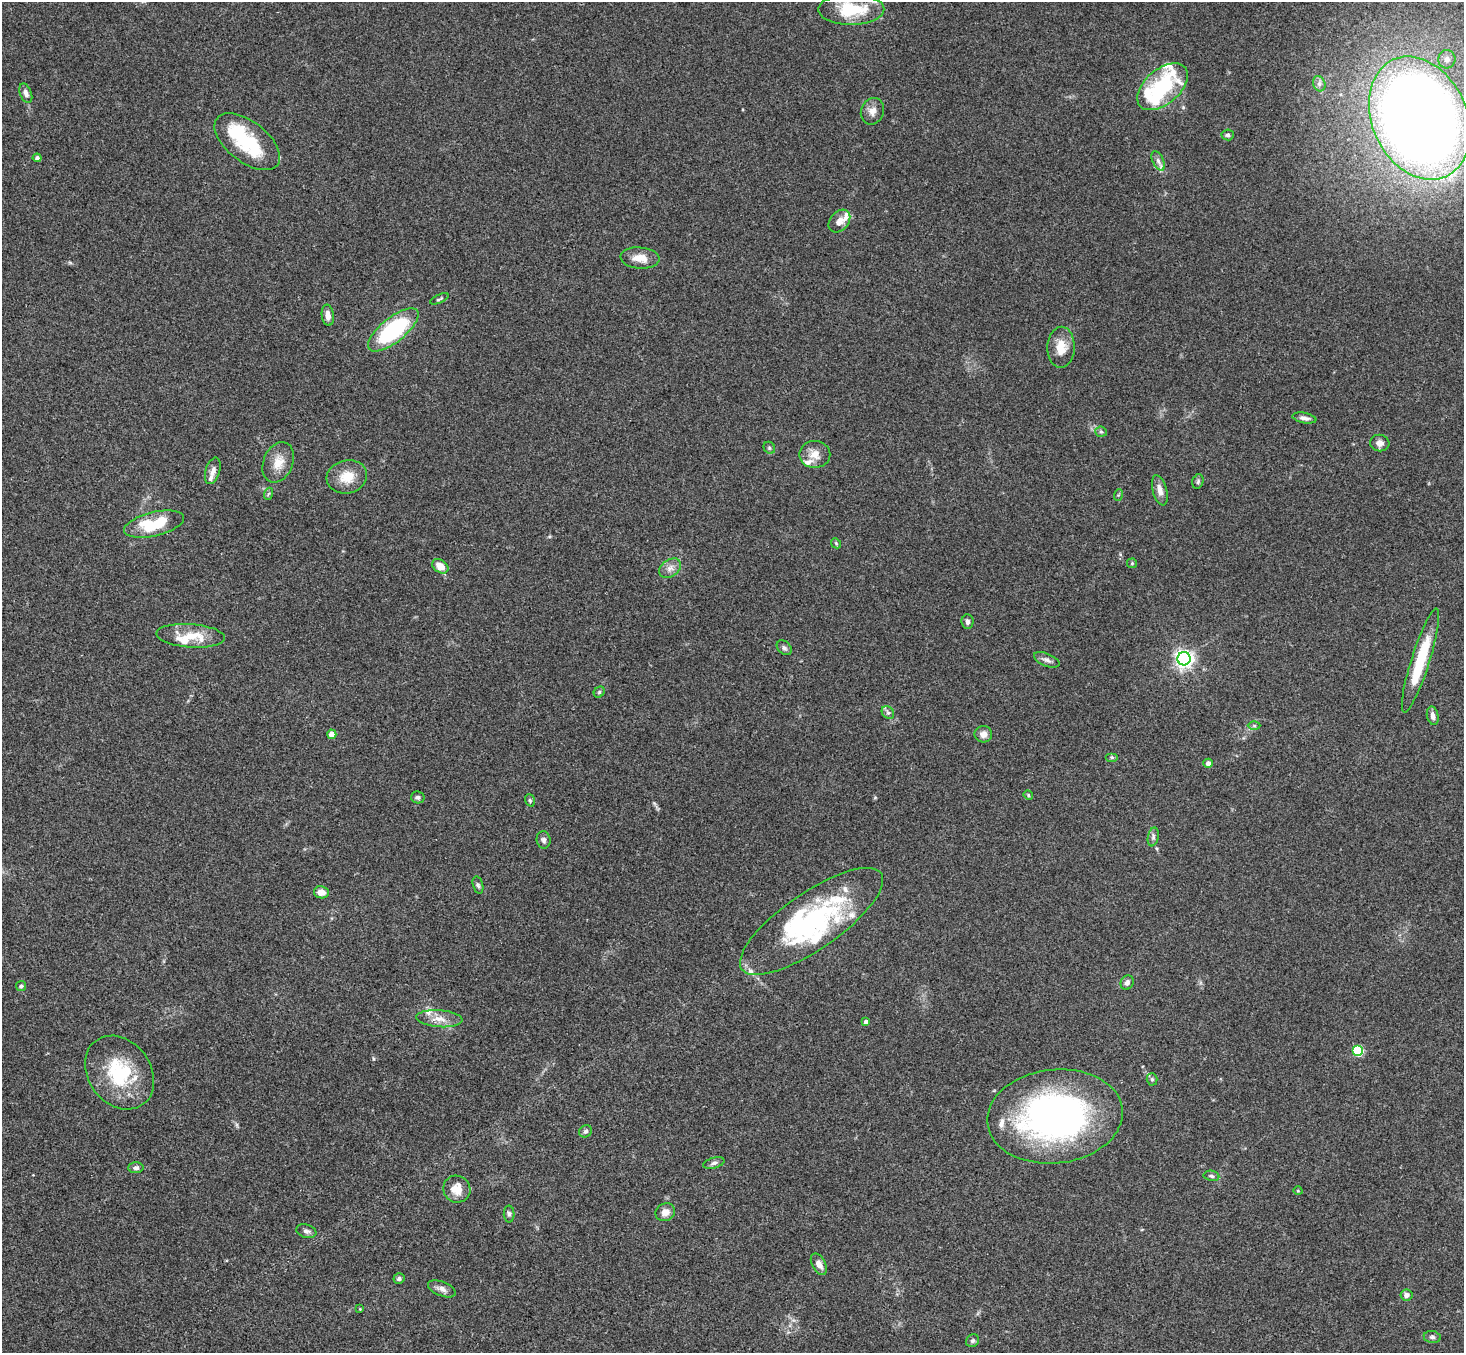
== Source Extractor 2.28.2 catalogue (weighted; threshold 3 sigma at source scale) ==
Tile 7 of 4 x 4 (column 3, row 2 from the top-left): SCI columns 2975-4436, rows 3033-4383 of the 5947 x 5928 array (HDU 1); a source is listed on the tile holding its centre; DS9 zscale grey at full resolution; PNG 1466 x 1355 px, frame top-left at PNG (2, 2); each listed source drawn as its Kron ellipse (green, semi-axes under 4 px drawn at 4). Shown black and unused: <1% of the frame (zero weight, under 3 of 4 exposures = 6% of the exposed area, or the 3 px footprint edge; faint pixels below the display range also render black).
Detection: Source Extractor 2.28.2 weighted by HDU 2 'WHT'; one run over the whole footprint, this tile lists its part. Background 0.201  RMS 0.0082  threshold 0.0371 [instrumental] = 3 sigma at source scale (4.5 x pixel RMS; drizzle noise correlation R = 1.50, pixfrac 1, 0.05/0.05 arcsec/px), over >= 5 px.
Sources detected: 95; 2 inside a brighter object's white glare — neither listed nor drawn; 13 inside a brighter listed object's ellipse — not listed separately; the other 80 listed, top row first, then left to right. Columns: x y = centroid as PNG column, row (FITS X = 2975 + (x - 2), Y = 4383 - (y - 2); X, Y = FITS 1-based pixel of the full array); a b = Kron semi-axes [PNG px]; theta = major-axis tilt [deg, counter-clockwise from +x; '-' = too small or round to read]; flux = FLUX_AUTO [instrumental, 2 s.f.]
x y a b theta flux
851 9 33 15 0 41
1447 59 9 8 - 3.6
1319 84 8 6 -70 2.7
1162 87 30 17 40 68
26 93 10 5 -70 3.5
872 111 13 11 68 6.4
1420 118 64 47 -65 1300
1228 135 6 5 - 1.9
247 142 38 20 -38 56
37 158 4 4 - 2
1158 161 10 5 -65 3.1
839 221 12 9 49 6
640 258 19 10 -5 12
439 299 10 3 24 1.4
328 315 10 6 -83 5.1
393 330 31 12 39 87
1061 347 20 13 88 14
1304 418 12 5 -11 3.7
1101 432 5 5 - 1.3
1380 443 10 8 -7 4.3
769 448 6 5 - 1.6
815 454 15 13 0 9.8
278 462 21 14 67 13
213 471 14 7 73 4.6
347 477 20 16 13 16
1198 481 7 5 75 1.6
1160 490 15 7 -75 6
268 494 6 4 70 1.2
1118 495 6 3 71 0.95
154 524 31 12 13 38
836 543 5 4 - 1.1
1132 563 5 5 - 1
440 566 9 6 -35 10
670 568 12 8 36 5
967 622 7 6 - 2.4
191 636 34 11 -4 21
784 648 8 6 -44 2.2
1184 659 6 6 - 370
1047 660 13 6 -22 3.2
1420 660 54 9 72 40
599 692 6 5 - 1.4
888 713 7 5 -50 1.9
1433 716 9 5 -78 4.2
1254 726 6 4 0 1.3
332 734 4 4 - 7.4
983 734 8 8 - 4.9
1112 757 6 4 0 1.3
1208 763 4 4 - 3.8
1028 795 5 4 - 0.91
418 797 7 6 - 2
530 800 6 4 -71 1.4
1153 837 9 5 78 2.4
544 840 8 7 - 2.6
478 885 9 5 -73 1.8
321 892 8 6 -10 7.7
812 921 85 28 35 150
1127 983 7 6 - 2.7
21 986 5 5 - 1.2
439 1019 23 8 -4 9.9
866 1022 4 4 - 4.3
1358 1051 5 5 - 59
119 1073 40 31 -53 57
1152 1079 6 5 - 1.5
1055 1116 68 47 6 300
585 1131 6 6 - 2.2
714 1163 11 5 16 2.4
136 1168 7 5 2 2.4
1211 1176 8 5 -10 1.9
457 1189 14 13 - 13
1298 1191 4 3 - 0.68
665 1212 10 8 30 5.7
509 1214 8 5 -89 2.1
306 1231 10 6 -18 2.6
819 1264 11 6 -61 5.3
399 1279 5 5 - 2.6
442 1289 14 7 -21 4.5
1406 1295 6 5 - 3.6
360 1309 4 4 - 0.7
1432 1337 8 6 -10 2.3
972 1341 7 6 - 1.9
Isophote crosses this tile's border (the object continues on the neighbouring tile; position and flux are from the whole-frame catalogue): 2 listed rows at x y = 851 9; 1420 118